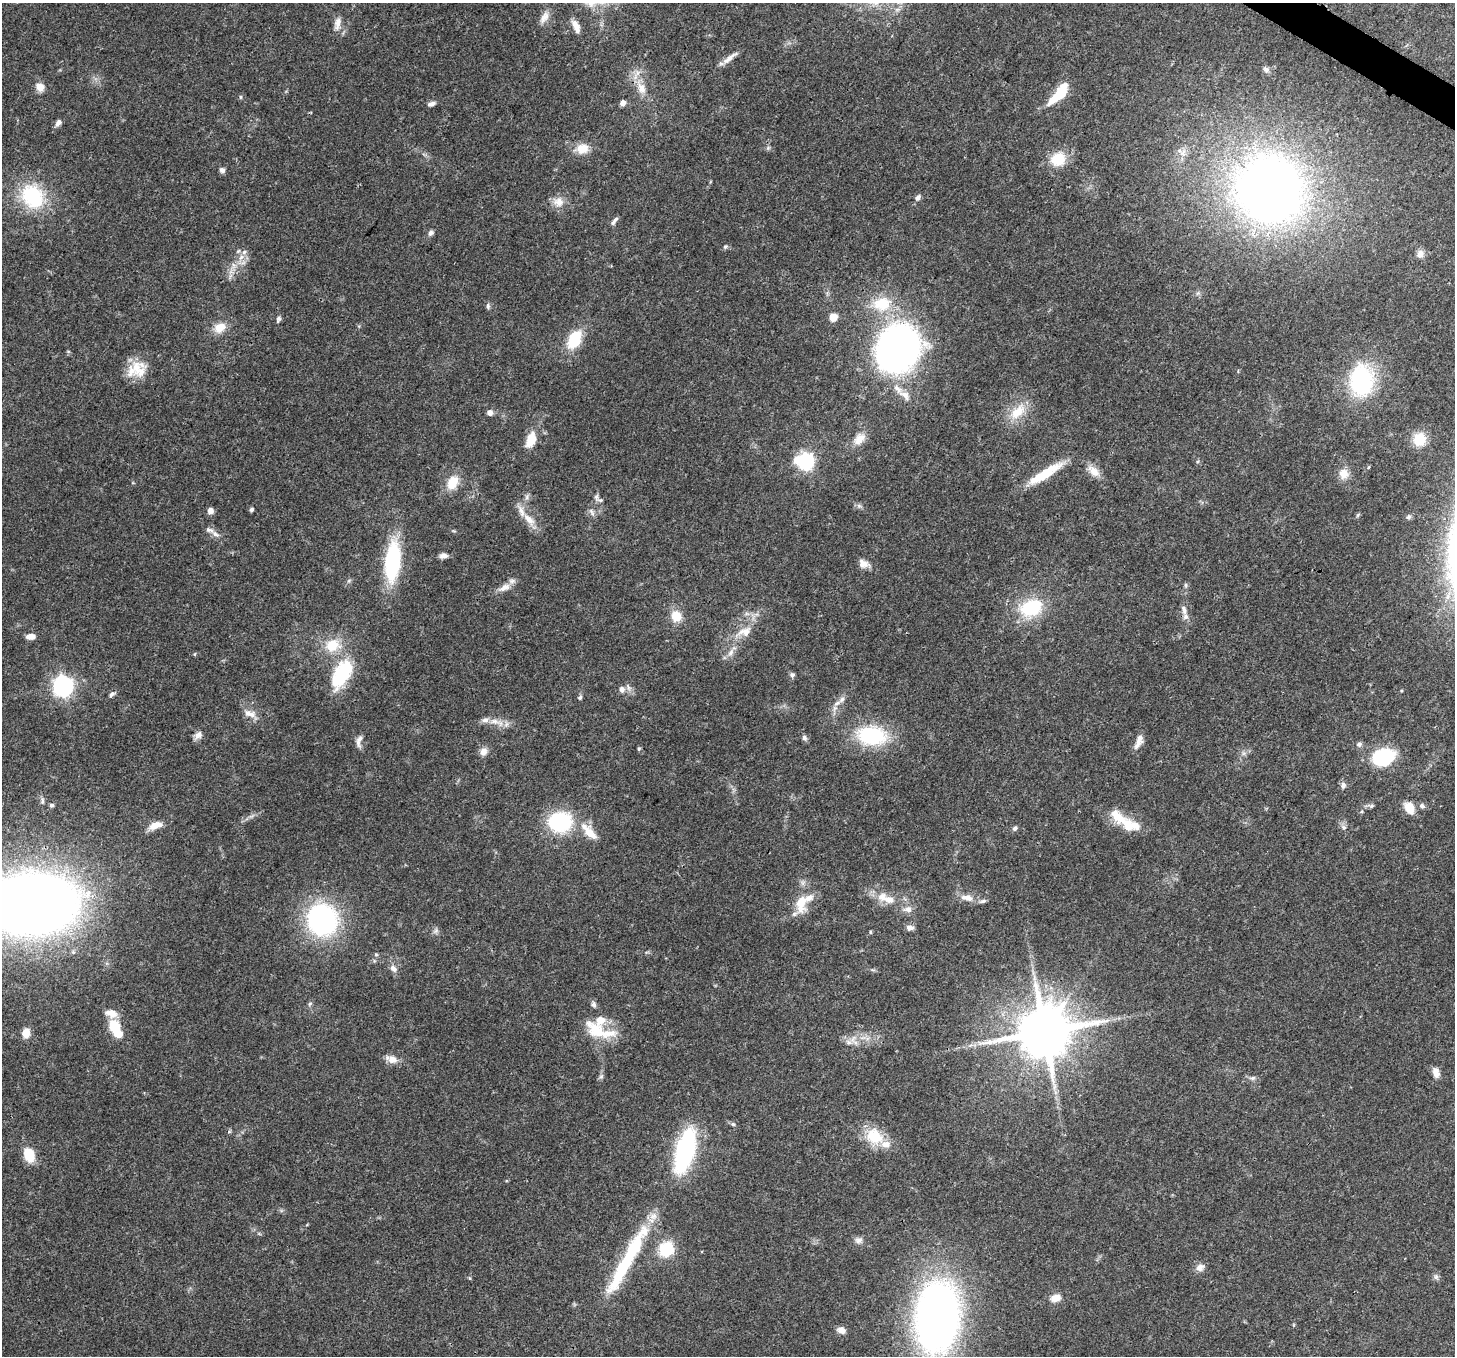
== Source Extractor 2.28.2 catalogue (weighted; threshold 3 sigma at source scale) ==
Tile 10 of 4 x 4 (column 2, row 3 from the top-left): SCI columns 1530-2982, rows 1709-3062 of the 5960 x 6058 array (HDU 1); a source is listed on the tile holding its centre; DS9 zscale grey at full resolution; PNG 1457 x 1358 px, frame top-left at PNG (2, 3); no overlay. Shown black and unused: <1% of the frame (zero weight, under 3 of 4 exposures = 8% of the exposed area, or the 3 px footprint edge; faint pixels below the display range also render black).
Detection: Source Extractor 2.28.2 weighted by HDU 2 'WHT'; one run over the whole footprint, this tile lists its part. Background 0.0595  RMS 0.0035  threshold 0.0158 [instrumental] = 3 sigma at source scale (4.5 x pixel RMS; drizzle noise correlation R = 1.50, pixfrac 1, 0.0396/0.0396 arcsec/px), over >= 5 px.
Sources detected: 153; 1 inside a brighter object's white glare — not listed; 16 inside a brighter listed object's ellipse — not listed separately; the other 136 listed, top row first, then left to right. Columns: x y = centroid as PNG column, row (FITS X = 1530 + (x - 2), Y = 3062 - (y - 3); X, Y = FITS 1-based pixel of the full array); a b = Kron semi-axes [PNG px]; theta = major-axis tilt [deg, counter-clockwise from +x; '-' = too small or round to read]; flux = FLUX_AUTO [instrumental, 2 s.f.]
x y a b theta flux
544 17 17 9 56 2.6
337 23 17 8 79 2.5
576 26 17 7 -67 2.9
730 58 25 6 38 2.6
1266 69 9 6 -32 1.1
40 87 11 9 -53 2.8
641 88 18 11 -66 4.6
1058 96 23 8 35 11
240 97 6 4 90 0.43
623 103 5 4 - 2.5
431 104 9 6 16 1.3
58 123 10 6 56 1.4
768 148 5 5 - 0.64
582 149 15 12 8 5
1058 159 17 14 28 9
222 170 7 6 - 1.1
1269 189 52 50 -62 310
32 196 35 29 -52 23
918 198 9 6 53 1.2
558 202 15 14 - 3.7
614 221 13 4 53 1
431 233 7 6 - 1.1
725 247 7 5 39 0.65
1420 254 10 9 - 1.9
241 257 8 5 45 1.4
243 263 7 4 19 1
1198 293 7 4 34 0.7
882 304 27 20 8 13
488 306 8 5 82 0.77
833 317 7 6 - 4.7
278 319 9 5 67 0.82
220 328 17 13 24 4.8
574 340 23 14 62 12
898 349 36 31 56 180
136 367 26 18 69 7.9
1361 381 35 26 88 35
905 395 18 10 -37 3.4
1018 412 27 14 44 8
490 413 7 6 - 1.5
859 439 19 12 47 4.4
1419 439 15 14 - 7.1
531 440 17 10 74 6.8
796 460 10 8 67 3.2
806 462 7 7 - 79
1369 467 5 3 - 0.37
1094 471 18 10 -42 3.7
1045 474 44 9 32 12
1344 474 13 12 - 3.7
452 483 18 13 61 6.5
527 497 8 6 71 1
596 497 7 6 - 0.9
859 506 7 4 -19 0.78
251 510 4 4 - 0.97
210 511 6 6 - 2.1
592 512 12 5 -55 1.1
1408 517 6 6 - 0.87
529 520 22 9 -48 4.7
215 534 13 6 -36 1.8
443 556 9 6 11 1.6
392 562 41 15 84 31
863 564 14 10 -24 2.5
1186 585 8 4 -82 0.6
504 588 19 8 26 3.2
1031 608 26 18 22 19
1184 610 16 7 -74 2.2
747 614 7 4 -19 0.85
676 616 11 10 - 6.2
746 632 17 13 45 4.9
31 636 11 6 2 2.4
332 645 17 14 21 9.3
731 652 12 7 61 2.1
341 674 33 15 61 25
792 675 6 6 - 0.96
63 686 7 7 - 180
622 689 10 9 - 1.8
112 694 9 5 42 0.96
580 698 6 5 - 0.6
837 703 10 5 24 1.4
250 714 18 9 -19 2.8
495 721 14 8 -7 3.1
198 735 12 8 49 1.8
872 736 34 21 -6 27
804 738 7 6 - 0.96
359 741 18 7 78 1.9
1138 743 18 8 54 2.5
1359 744 8 6 17 1
639 748 6 4 57 0.46
484 751 11 10 - 2.1
1384 757 19 14 20 27
1343 785 10 7 88 1.3
42 801 11 5 89 0.96
52 805 5 5 - 0.77
1422 806 8 6 -41 1
1409 808 13 9 -59 5.4
560 822 27 23 8 27
155 825 17 8 18 4.4
1130 826 26 16 -8 7.8
1344 827 8 5 -19 0.84
1014 828 6 5 - 0.94
590 833 22 11 -48 6
967 898 18 8 -11 3.4
889 899 17 10 -18 4.2
801 902 22 12 82 8.6
32 903 76 49 3 440
908 909 12 8 1 2.2
322 920 24 22 -77 79
910 928 9 6 -1 1.6
436 931 8 6 69 1
870 932 5 4 - 0.38
376 955 6 4 -1 0.45
393 969 11 8 -46 1.8
310 1004 6 5 - 0.64
594 1004 8 6 -83 0.96
111 1013 15 9 -18 3.6
114 1027 9 8 - 12
598 1031 43 17 -20 13
1044 1032 16 14 34 2200
26 1033 9 7 80 4.1
849 1042 10 6 -27 1.8
392 1059 13 8 -18 3.5
1436 1072 12 8 -68 2.5
601 1076 7 5 44 0.77
1252 1078 9 5 15 0.98
733 1124 5 5 - 0.59
229 1132 5 4 - 0.53
874 1136 25 19 -39 11
685 1151 30 12 74 72
29 1155 14 10 -71 9.1
858 1240 10 9 - 1.6
666 1249 18 16 60 11
627 1259 91 12 61 36
1200 1267 12 9 31 2.1
1436 1277 8 6 -90 0.93
1056 1298 12 8 17 3.4
937 1317 57 36 88 210
841 1330 9 7 -25 2.2
Isophote crosses this tile's border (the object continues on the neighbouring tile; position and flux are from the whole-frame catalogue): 1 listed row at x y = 32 903